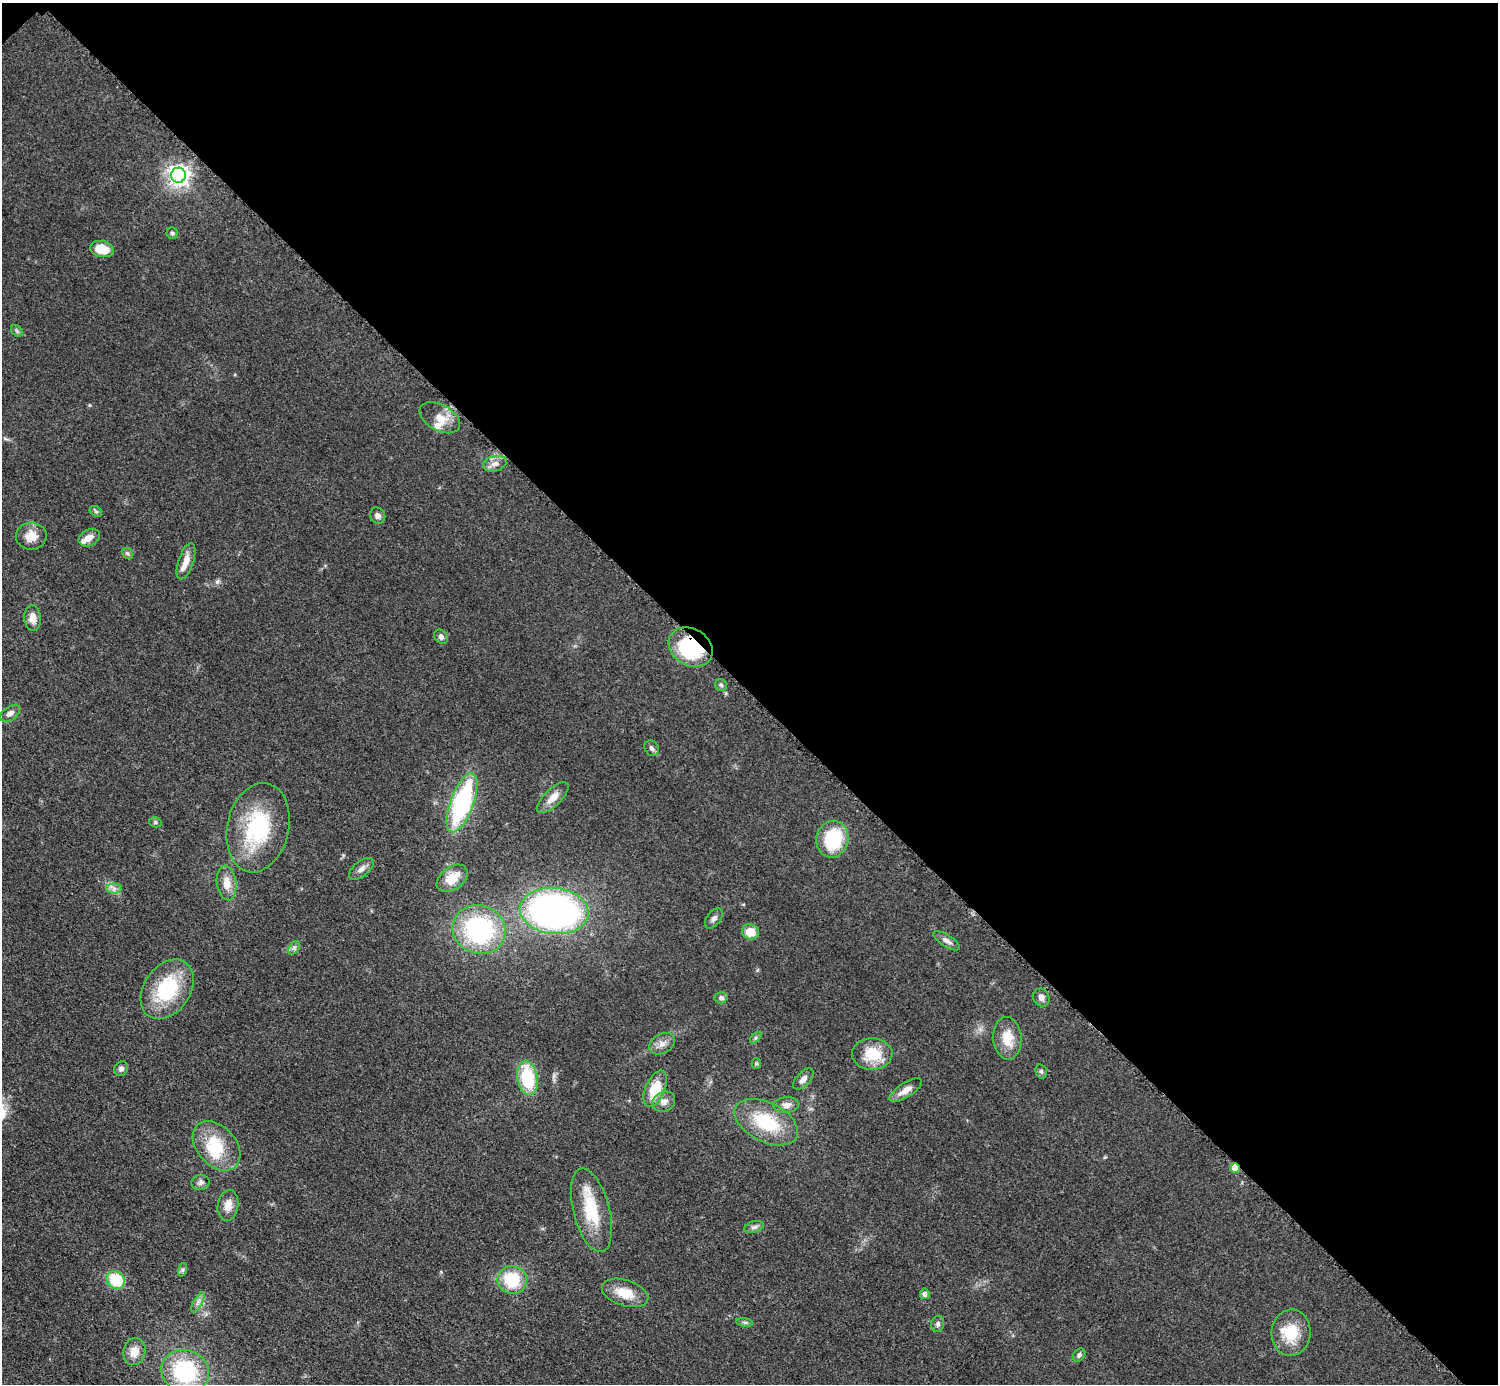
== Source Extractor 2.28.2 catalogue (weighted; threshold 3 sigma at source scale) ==
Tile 3 of 4 x 4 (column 3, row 1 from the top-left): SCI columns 3000-4495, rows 4452-5833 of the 5993 x 5993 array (HDU 1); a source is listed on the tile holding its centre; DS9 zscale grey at full resolution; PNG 1500 x 1386 px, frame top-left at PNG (2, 3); each listed source drawn as its Kron ellipse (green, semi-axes under 4 px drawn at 4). Shown black and unused: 50% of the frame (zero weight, under 3 of 5 exposures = <1% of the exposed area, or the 3 px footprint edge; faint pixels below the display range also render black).
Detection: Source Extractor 2.28.2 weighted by HDU 2 'WHT'; one run over the whole footprint, this tile lists its part. Background 0.0505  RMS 0.0053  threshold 0.0239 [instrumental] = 3 sigma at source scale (4.5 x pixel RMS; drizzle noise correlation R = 1.50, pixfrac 1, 0.05/0.05 arcsec/px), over >= 5 px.
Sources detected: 72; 1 inside a brighter object's white glare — neither listed nor drawn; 3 inside a brighter listed object's ellipse — not listed separately; the other 68 listed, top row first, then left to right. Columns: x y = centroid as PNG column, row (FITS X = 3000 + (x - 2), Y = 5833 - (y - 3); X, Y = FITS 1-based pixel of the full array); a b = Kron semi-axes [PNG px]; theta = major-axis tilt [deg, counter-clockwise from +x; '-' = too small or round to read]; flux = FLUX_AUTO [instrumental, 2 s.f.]
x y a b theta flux
178 175 7 7 - 310
172 233 6 5 - 1.3
102 249 12 8 -12 12
17 331 6 5 - 1
440 418 22 13 -29 8
495 464 12 7 14 3.1
96 511 7 4 -32 0.87
378 516 8 7 - 1.9
31 536 15 13 2 7.3
89 538 11 8 28 4
127 553 6 4 -43 0.89
186 561 19 7 72 5.7
33 618 13 8 -85 4.8
441 637 8 6 -46 1.6
691 647 23 18 -31 45
721 685 6 5 - 1
10 713 11 6 35 2.8
652 748 8 6 -57 1.7
553 798 20 8 44 5.7
462 803 31 11 69 74
155 822 6 5 - 1
258 828 45 31 78 47
832 839 18 16 79 32
361 869 14 7 39 3.2
452 878 17 11 37 10
227 883 17 9 -83 6.6
114 888 7 5 0 1.7
554 911 34 23 -6 210
714 918 12 7 53 1.9
479 930 27 24 -21 70
750 932 8 7 - 8.2
947 941 15 6 -33 2.5
294 948 7 5 56 1.3
167 989 32 23 55 36
1041 997 9 8 - 2.5
721 998 6 5 - 1.7
756 1038 7 4 45 0.93
1007 1038 21 14 -86 11
662 1044 14 9 30 3.8
872 1054 20 15 -2 15
756 1064 5 4 - 0.69
121 1069 8 6 59 1.8
1041 1071 7 5 -75 1.2
528 1078 17 10 -80 30
803 1079 13 7 46 2.7
655 1089 19 9 67 15
906 1090 18 7 33 5
664 1102 12 9 28 3.6
786 1105 13 8 5 3.2
766 1122 34 19 -26 27
217 1146 28 19 -48 23
1235 1168 5 4 - 11
201 1183 9 7 10 1.8
228 1205 15 10 80 5
591 1210 43 18 -75 24
754 1227 10 5 15 1.7
182 1270 7 4 71 0.97
116 1280 10 8 -40 21
512 1280 15 14 - 24
625 1293 24 13 -17 11
925 1294 5 5 - 1.9
198 1302 11 3 61 1.7
745 1322 8 4 -8 1.2
938 1324 8 6 78 1.5
1291 1333 23 19 85 17
134 1352 13 11 78 6.7
1079 1355 7 5 46 1.3
185 1371 24 21 -18 52
Overlapping masked pixels (flux is a lower limit): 2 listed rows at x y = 691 647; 1235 1168